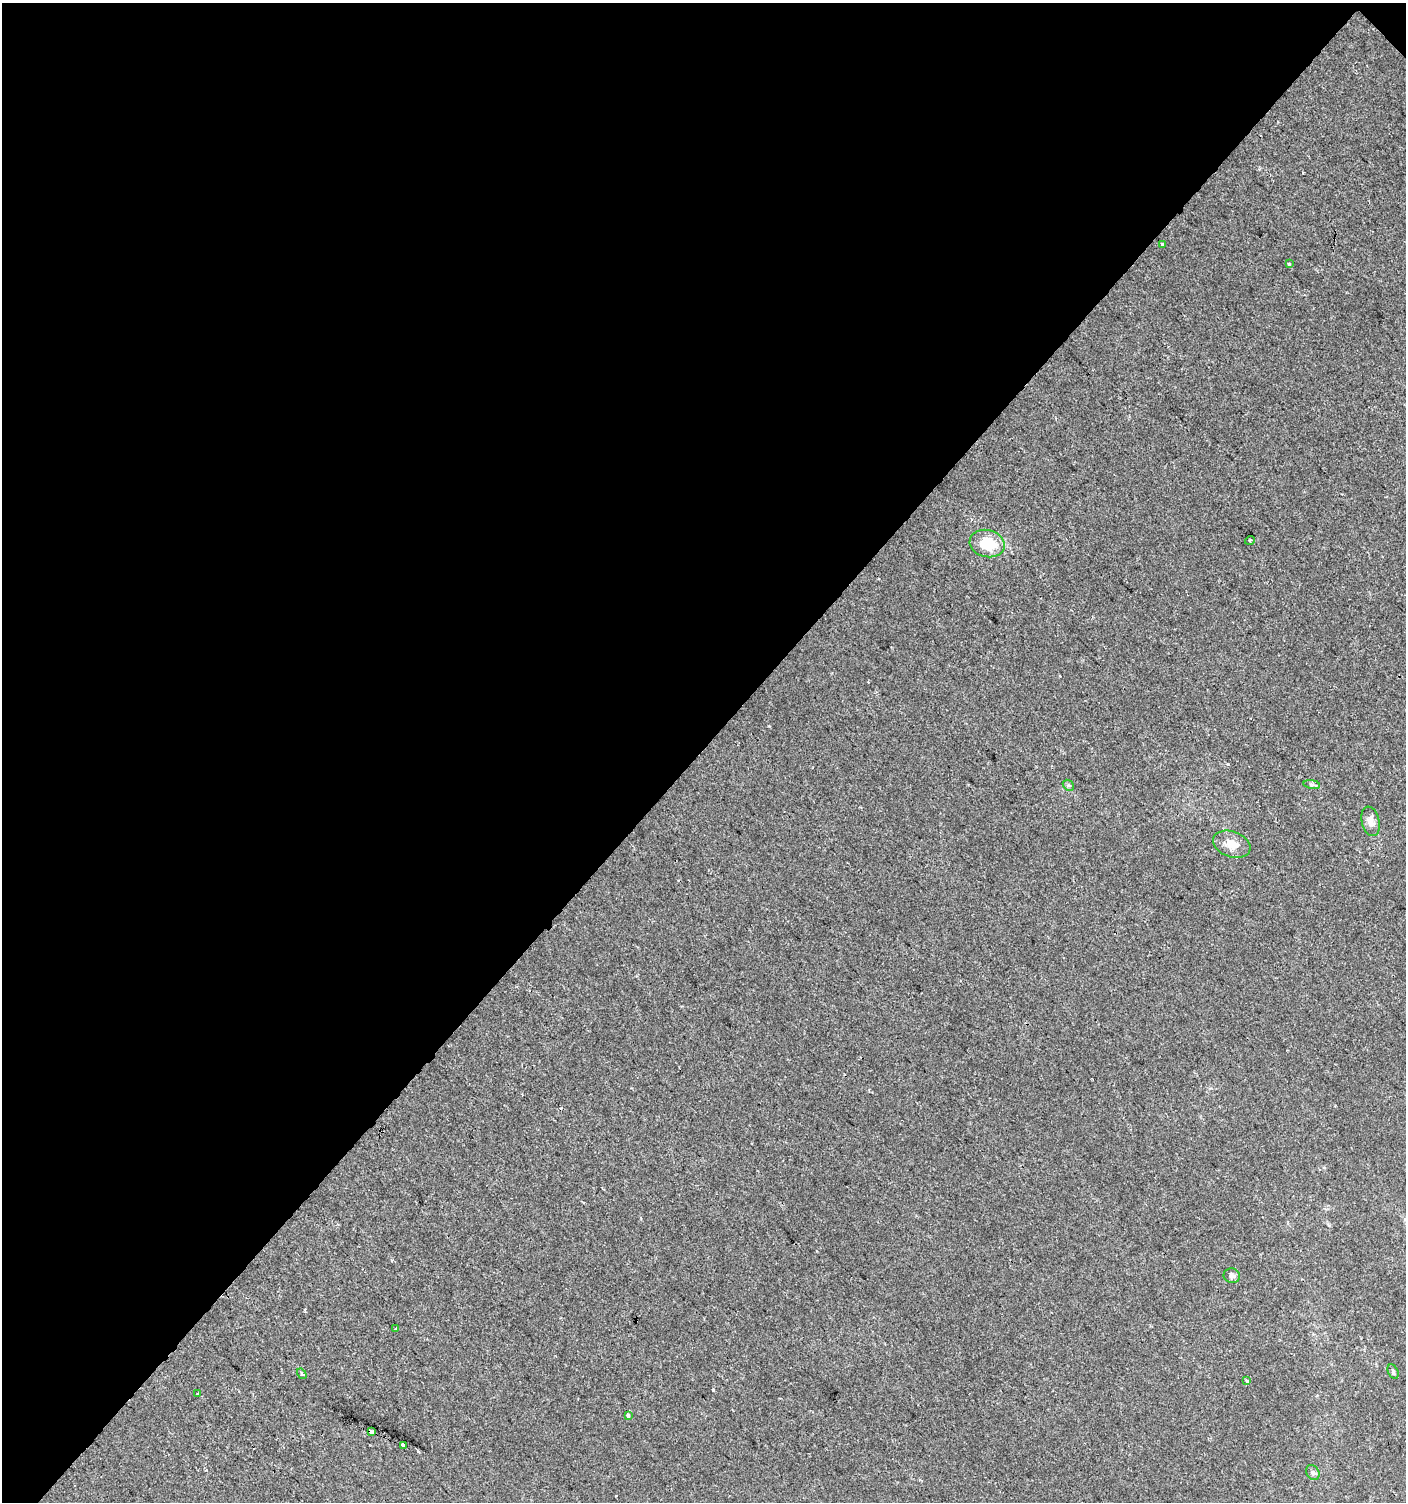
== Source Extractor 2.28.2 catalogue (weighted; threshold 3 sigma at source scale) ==
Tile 1 of 2 x 2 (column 1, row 1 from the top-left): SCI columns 106-1509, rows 1501-3000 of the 3001 x 3001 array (HDU 1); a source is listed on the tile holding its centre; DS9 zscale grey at full resolution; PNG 1408 x 1504 px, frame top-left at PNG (2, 3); each listed source drawn as its Kron ellipse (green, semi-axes under 4 px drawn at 4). Shown black and unused: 50% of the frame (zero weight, under 2 of 3 exposures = <1% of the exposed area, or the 3 px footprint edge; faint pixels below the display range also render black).
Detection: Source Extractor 2.28.2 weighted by HDU 2 'WHT'; one run over the whole footprint, this tile lists its part. Background 6.10e-04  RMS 0.0041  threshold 0.0185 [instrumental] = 3 sigma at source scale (4.5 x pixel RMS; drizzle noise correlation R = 1.50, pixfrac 1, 0.0396/0.0396 arcsec/px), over >= 5 px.
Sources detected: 21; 3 cosmic-ray / hot-pixel residue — neither listed nor drawn; the other 18 listed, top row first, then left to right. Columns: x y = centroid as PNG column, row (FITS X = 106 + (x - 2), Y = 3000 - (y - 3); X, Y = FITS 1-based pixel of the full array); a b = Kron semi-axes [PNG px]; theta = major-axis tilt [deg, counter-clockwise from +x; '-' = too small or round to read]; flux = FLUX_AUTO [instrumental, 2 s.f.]
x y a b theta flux
1163 244 3 3 - 1.1
1289 264 4 3 - 0.45
1250 540 5 3 - 0.49
987 543 18 13 -14 13
1312 784 8 4 -8 0.98
1068 785 6 4 -44 0.64
1370 821 15 9 -77 2.8
1232 844 19 12 -20 5.4
1232 1276 8 7 - 1.3
396 1329 4 3 - 5.8
1393 1372 8 5 -64 0.82
302 1374 5 3 - 0.54
1247 1381 4 4 - 0.57
198 1394 3 3 - 2.9
628 1415 4 3 - 1.6
372 1432 4 3 - 5.2
403 1445 3 3 - 34
1313 1473 8 6 -59 1.1
Overlapping masked pixels (flux is a lower limit): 1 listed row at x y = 372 1432
Unlisted compact peaks at least as high as the median listed source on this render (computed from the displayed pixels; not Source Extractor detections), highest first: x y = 713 1390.